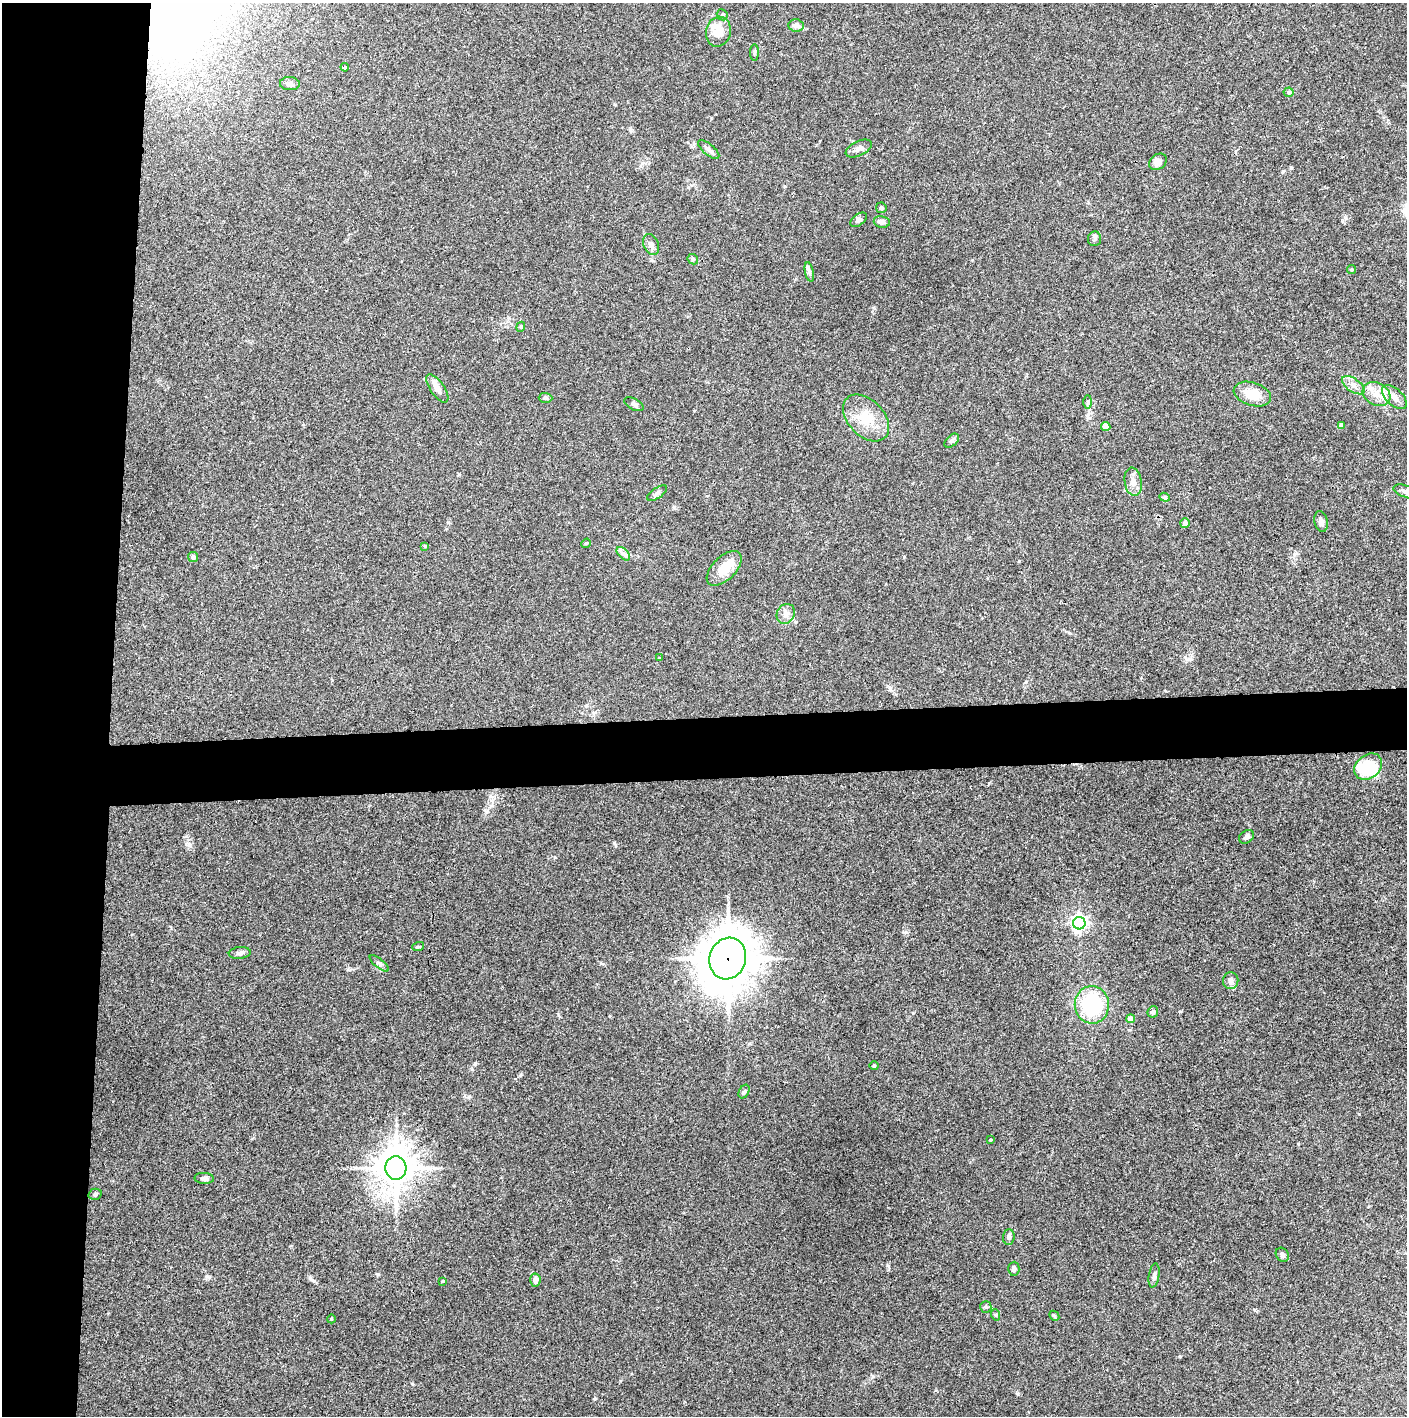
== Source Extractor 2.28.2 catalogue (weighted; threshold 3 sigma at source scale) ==
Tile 4 of 3 x 3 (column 1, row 2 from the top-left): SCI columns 2-1406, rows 1415-2828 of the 4222 x 4244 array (HDU 1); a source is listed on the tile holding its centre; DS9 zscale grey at full resolution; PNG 1409 x 1418 px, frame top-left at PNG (2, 3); each listed source drawn as its Kron ellipse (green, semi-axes under 4 px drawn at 4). Shown black and unused: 12% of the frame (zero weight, under 3 of 4 exposures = <1% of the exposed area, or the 3 px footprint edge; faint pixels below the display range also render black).
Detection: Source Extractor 2.28.2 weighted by HDU 2 'WHT'; one run over the whole footprint, this tile lists its part. Background 0.0332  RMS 0.0045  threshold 0.02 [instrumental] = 3 sigma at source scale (4.5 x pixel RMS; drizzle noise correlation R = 1.50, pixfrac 1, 0.05/0.05 arcsec/px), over >= 5 px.
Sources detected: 74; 2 inside a brighter object's white glare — neither listed nor drawn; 1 inside a brighter listed object's ellipse — not listed separately; the other 71 listed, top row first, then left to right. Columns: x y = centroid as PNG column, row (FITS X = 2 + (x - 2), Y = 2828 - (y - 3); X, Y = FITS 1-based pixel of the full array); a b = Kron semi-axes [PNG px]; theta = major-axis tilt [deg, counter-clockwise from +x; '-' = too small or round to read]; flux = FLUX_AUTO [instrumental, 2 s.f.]
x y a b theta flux
722 15 6 5 - 0.76
796 25 7 6 - 2.3
718 32 15 12 76 7.1
754 53 8 4 89 0.74
345 67 4 4 - 0.5
290 84 10 6 -3 1.5
1289 92 5 4 - 0.97
709 149 13 5 -39 1.8
859 149 14 7 27 2
1158 162 9 7 40 2.6
881 208 5 5 - 0.89
859 220 9 5 36 1.1
882 222 8 6 -13 1.6
1094 239 7 6 - 1
651 244 11 7 -65 2.1
693 259 6 4 -49 0.66
1351 270 4 4 - 0.6
809 272 10 4 -77 1.1
521 327 5 4 - 0.62
1353 385 13 6 -35 2.7
437 388 16 7 -55 3.2
1252 394 19 11 -18 7.9
1377 394 14 11 -29 5.6
1394 397 15 8 -44 3.6
546 398 7 5 -1 0.89
1088 402 7 4 89 0.81
634 404 10 5 -29 1.4
866 418 27 18 -46 11
1341 425 4 4 - 2.2
1106 426 5 4 - 2.7
952 441 8 5 43 1
1133 482 14 8 -81 3.4
1406 491 13 6 -20 1.9
657 493 11 5 34 1.2
1165 497 5 4 - 0.6
1321 521 10 6 -77 2
1185 523 5 5 - 2.3
586 543 5 4 - 0.46
425 546 4 4 - 0.55
623 554 8 5 -45 1.4
193 557 5 5 - 1.2
724 568 21 11 45 10
786 614 10 8 59 2.6
659 658 3 3 - 0.36
1368 767 15 11 39 13
1247 837 8 6 36 1.3
1079 923 6 6 - 150
418 947 6 4 18 0.54
240 953 11 6 6 1.4
728 958 21 18 71 1500
379 963 12 4 -38 1.1
1231 981 8 7 - 1.7
1092 1005 19 17 -84 31
1153 1012 5 5 - 1.3
1131 1019 4 4 - 3.8
874 1066 4 4 - 0.46
744 1092 7 5 63 0.8
990 1140 3 2 - 0.42
396 1168 12 10 -85 950
204 1178 10 5 -3 1.5
95 1194 7 5 13 0.87
1009 1237 8 6 88 1.3
1282 1255 7 6 - 1.1
1014 1269 7 5 86 1.5
1154 1275 12 5 81 1.4
535 1280 7 5 85 1.6
442 1281 4 3 - 0.49
986 1307 6 5 - 0.81
996 1315 6 3 -71 0.54
1054 1316 5 4 - 0.65
331 1319 4 3 - 0.37
Overlapping masked pixels (flux is a lower limit): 2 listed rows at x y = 728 958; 396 1168
Isophote crosses this tile's border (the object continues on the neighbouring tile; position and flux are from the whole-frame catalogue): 1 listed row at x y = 1406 491
Unlisted compact peaks at least as high as the median listed source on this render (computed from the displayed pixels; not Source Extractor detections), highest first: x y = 614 843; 475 1063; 1018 1394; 189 845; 906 932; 594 1399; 378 1274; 1359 1114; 1291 168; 1180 1356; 348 969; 873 1376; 412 1384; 1185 657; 486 811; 1283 171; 674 507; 1345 217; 1019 561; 310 1278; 913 1013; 1298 1144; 207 1276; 186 836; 888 1266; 904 557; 989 783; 555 857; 459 474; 469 1096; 1181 1011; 558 1014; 609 1016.